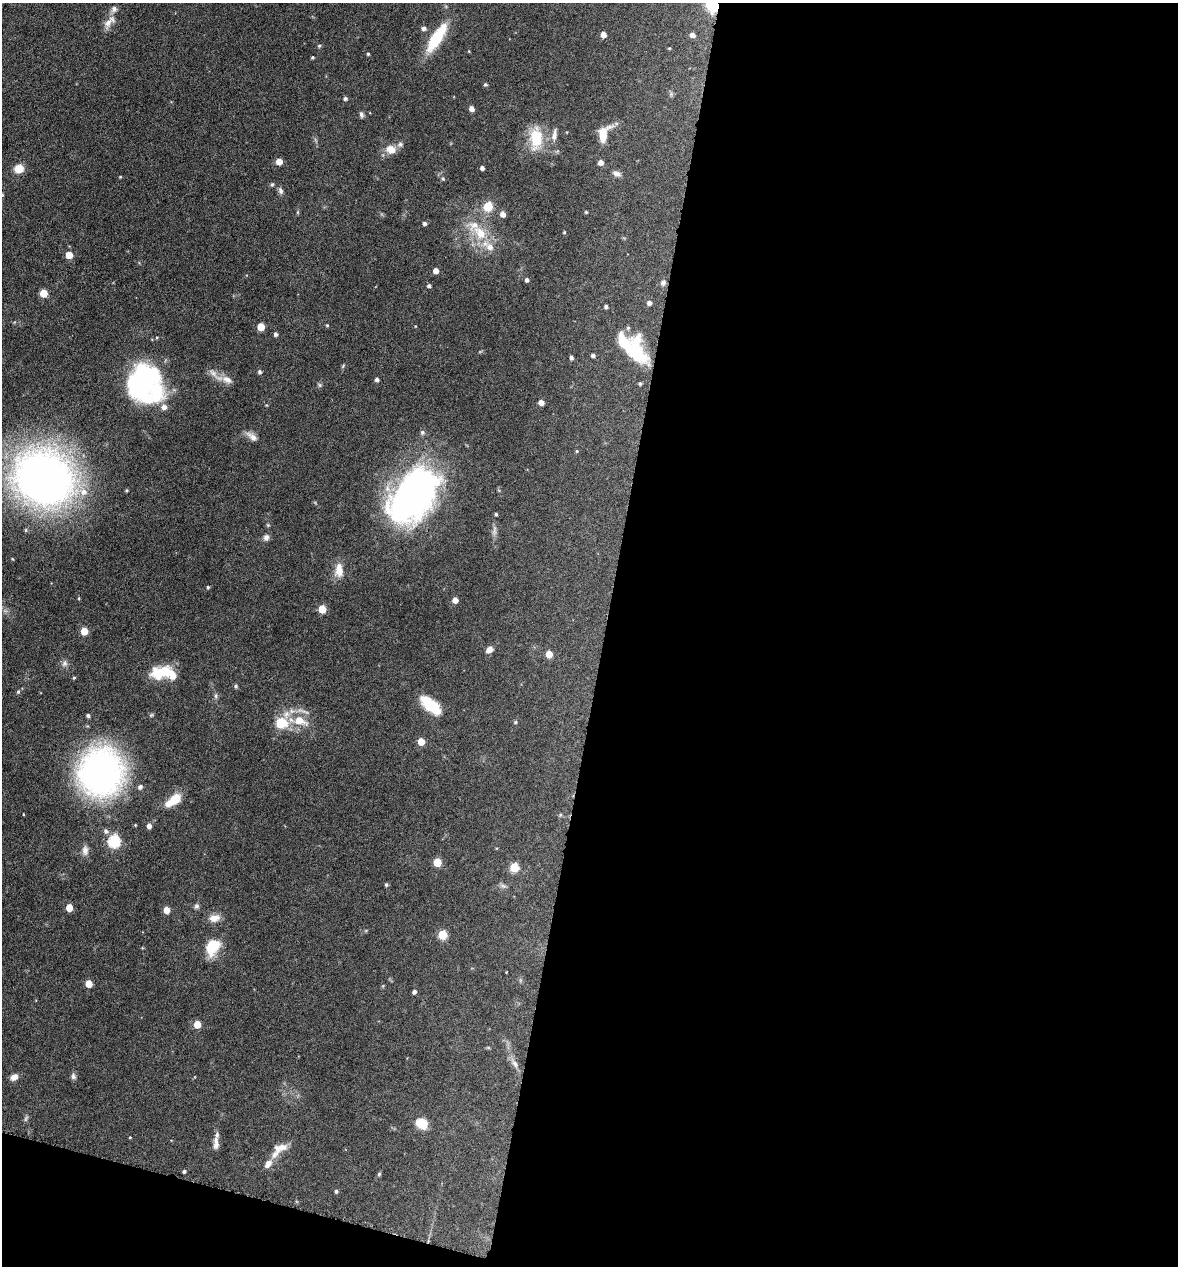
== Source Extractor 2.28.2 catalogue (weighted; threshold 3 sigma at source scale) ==
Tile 16 of 4 x 4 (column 4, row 4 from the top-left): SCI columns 3653-4828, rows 4-1267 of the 5073 x 5061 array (HDU 1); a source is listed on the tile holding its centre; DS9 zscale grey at full resolution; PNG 1180 x 1268 px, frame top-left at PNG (2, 3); no overlay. Shown black and unused: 51% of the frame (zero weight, under 4 of 8 exposures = <1% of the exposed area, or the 3 px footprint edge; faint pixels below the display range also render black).
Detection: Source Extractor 2.28.2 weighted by HDU 2 'WHT'; one run over the whole footprint, this tile lists its part. Background 0.0822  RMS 0.0036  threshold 0.0149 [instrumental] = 3 sigma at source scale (4.09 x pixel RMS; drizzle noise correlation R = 1.36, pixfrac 0.8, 0.05/0.05 arcsec/px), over >= 5 px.
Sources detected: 129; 3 inside a brighter object's white glare — not listed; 10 inside a brighter listed object's ellipse — not listed separately; the other 116 listed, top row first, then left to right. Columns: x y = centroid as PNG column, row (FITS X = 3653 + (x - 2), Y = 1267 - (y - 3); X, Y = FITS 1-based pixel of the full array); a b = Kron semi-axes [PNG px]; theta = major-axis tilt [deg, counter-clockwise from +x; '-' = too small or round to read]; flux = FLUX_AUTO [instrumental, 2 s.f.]
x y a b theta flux
714 3 7 6 - 81
109 21 21 8 46 2.7
424 28 6 5 - 0.91
603 34 5 4 - 2.1
692 35 5 5 - 1.7
436 38 37 11 57 13
319 46 5 4 - 0.48
669 48 5 3 - 0.28
368 54 3 3 - 0.39
313 57 4 3 - 0.4
485 85 5 4 - 0.46
345 98 4 4 - 0.68
471 108 5 4 - 1.5
361 114 7 5 -77 0.73
603 134 17 9 72 6.2
554 137 11 7 -86 1.6
536 138 24 14 -90 10
391 149 12 10 -17 3.4
279 162 5 5 - 3.9
601 162 5 4 - 1.9
482 168 4 4 - 0.95
19 169 9 8 - 4.2
616 173 11 6 -18 1.3
120 177 4 3 - 0.26
443 178 5 4 - 0.48
272 184 5 4 - 0.44
280 191 9 6 -73 0.98
2 195 4 4 - 0.46
488 206 5 5 - 14
586 212 4 3 - 0.31
503 214 5 5 - 1.9
424 223 4 4 - 0.74
480 233 21 13 -48 7.8
69 255 5 5 - 5.1
436 271 5 4 - 2.3
527 280 4 4 - 0.8
663 282 8 6 59 1
429 286 4 4 - 0.69
43 293 5 5 - 8.2
649 303 5 5 - 1.1
606 306 3 3 - 0.7
327 325 4 4 - 0.31
261 327 5 5 - 7.2
276 334 4 4 - 0.8
624 342 27 23 -27 11
593 355 4 3 - 0.75
571 357 4 3 - 0.71
259 372 4 4 - 0.71
213 373 12 7 -45 1.9
377 379 4 4 - 0.93
227 380 15 8 -26 2.4
640 383 4 3 - 0.5
144 384 37 32 -72 61
320 385 7 4 -89 0.51
541 402 5 4 - 2.1
422 432 7 5 88 0.67
252 437 18 7 -39 2
577 451 4 4 - 0.32
44 480 48 42 -30 230
126 490 4 4 - 0.37
414 495 57 35 53 120
496 514 3 3 - 0.43
266 537 8 7 - 1.1
339 570 19 10 -88 3.7
208 587 4 3 - 0.44
79 598 5 3 - 0.27
455 600 4 4 - 2.2
322 609 5 5 - 8.3
84 631 5 5 - 6.3
489 650 7 6 - 1.7
549 654 5 5 - 4.7
64 663 8 7 - 1.1
160 673 24 14 11 9.6
74 678 4 3 - 0.37
235 686 5 4 - 0.56
18 692 5 4 - 0.4
216 696 6 4 -89 0.6
430 705 27 12 -40 8.9
88 715 4 4 - 0.67
299 721 18 11 -18 6.4
515 722 4 4 - 0.4
280 723 6 6 - 16
421 742 5 5 - 5
100 772 37 31 82 120
140 787 6 6 - 0.84
174 800 18 9 36 6.6
560 815 5 4 - 0.39
149 826 5 4 - 1.5
106 831 7 6 - 0.92
114 841 6 6 - 34
85 850 11 8 -86 1.7
437 862 5 5 - 9.1
514 867 5 5 - 13
386 885 5 4 - 0.47
503 886 7 4 -19 0.72
196 906 7 5 1 0.74
69 908 5 5 - 5.3
167 910 5 5 - 3.9
214 918 14 9 12 2.7
443 935 5 5 - 12
213 945 20 15 -21 6.3
89 984 5 5 - 5.7
414 992 4 4 - 0.83
197 1024 5 5 - 5.9
515 1064 11 6 -61 1.4
73 1076 8 6 -82 0.87
14 1077 9 7 33 1.8
26 1118 9 4 60 0.6
422 1123 10 8 -22 8
130 1137 4 3 - 0.22
216 1143 17 7 90 2.2
280 1148 20 10 12 3.1
268 1164 13 8 54 1.9
184 1171 4 3 - 0.51
379 1174 6 5 - 0.41
336 1191 4 4 - 0.61
Overlapping masked pixels (flux is a lower limit): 1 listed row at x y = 714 3
Isophote crosses this tile's border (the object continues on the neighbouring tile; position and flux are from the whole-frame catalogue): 2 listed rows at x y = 714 3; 2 195